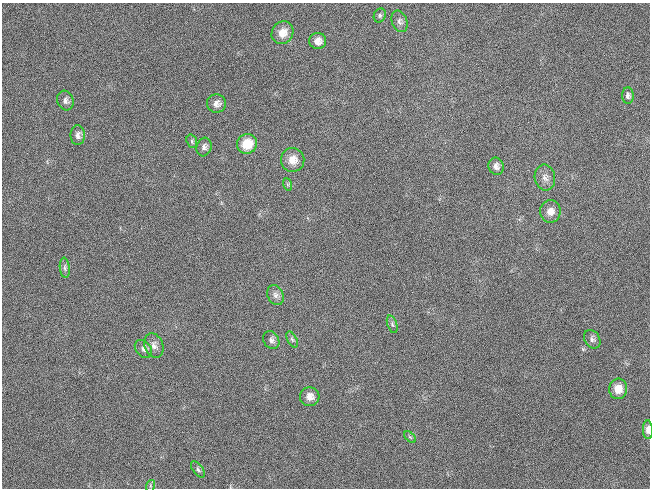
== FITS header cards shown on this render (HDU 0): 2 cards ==
NAXIS1  =                  648 / length of data axis 1
NAXIS2  =                  486 / length of data axis 2

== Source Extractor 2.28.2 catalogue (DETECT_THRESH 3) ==
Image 648 x 486 px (HDU 0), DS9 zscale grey, 1 PNG px = 1 image px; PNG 652 x 490 px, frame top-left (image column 1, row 486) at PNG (2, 3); each listed source drawn as its Kron ellipse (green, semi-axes under 4 px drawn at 4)
Background 121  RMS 26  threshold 78.6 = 3 sigma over >= 5 px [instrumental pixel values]
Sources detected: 30; all 30 listed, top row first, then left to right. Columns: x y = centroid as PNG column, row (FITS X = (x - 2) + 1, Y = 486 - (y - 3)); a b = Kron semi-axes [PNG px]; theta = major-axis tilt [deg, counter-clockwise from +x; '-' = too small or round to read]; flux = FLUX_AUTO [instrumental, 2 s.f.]
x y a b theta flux
380 15 7 5 63 4100
400 21 11 7 -68 7100
282 33 12 10 53 20000
318 41 8 8 - 12000
628 96 8 6 -86 4900
65 101 10 8 -72 7300
216 104 9 9 - 10000
78 135 10 7 -90 7900
192 141 7 5 -71 3600
247 144 10 9 - 43000
204 147 9 7 72 7100
293 160 12 11 - 20000
496 166 9 7 -71 7700
545 177 13 10 -80 12000
287 184 6 4 -71 2800
550 211 11 10 - 15000
65 268 10 5 -83 5100
275 295 10 7 -69 8300
392 324 9 4 -72 4100
292 339 8 4 -62 4000
592 339 10 7 -56 5700
271 340 9 7 -59 6500
154 346 13 9 -69 12000
143 349 10 7 -49 7100
618 389 10 9 - 25000
310 397 9 9 - 14000
648 430 9 5 -88 9700
410 437 7 4 -44 2700
198 469 9 5 -54 3900
150 486 6 4 73 2400
At the frame edge (FLAGS 8, measured only in part): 1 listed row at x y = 648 430